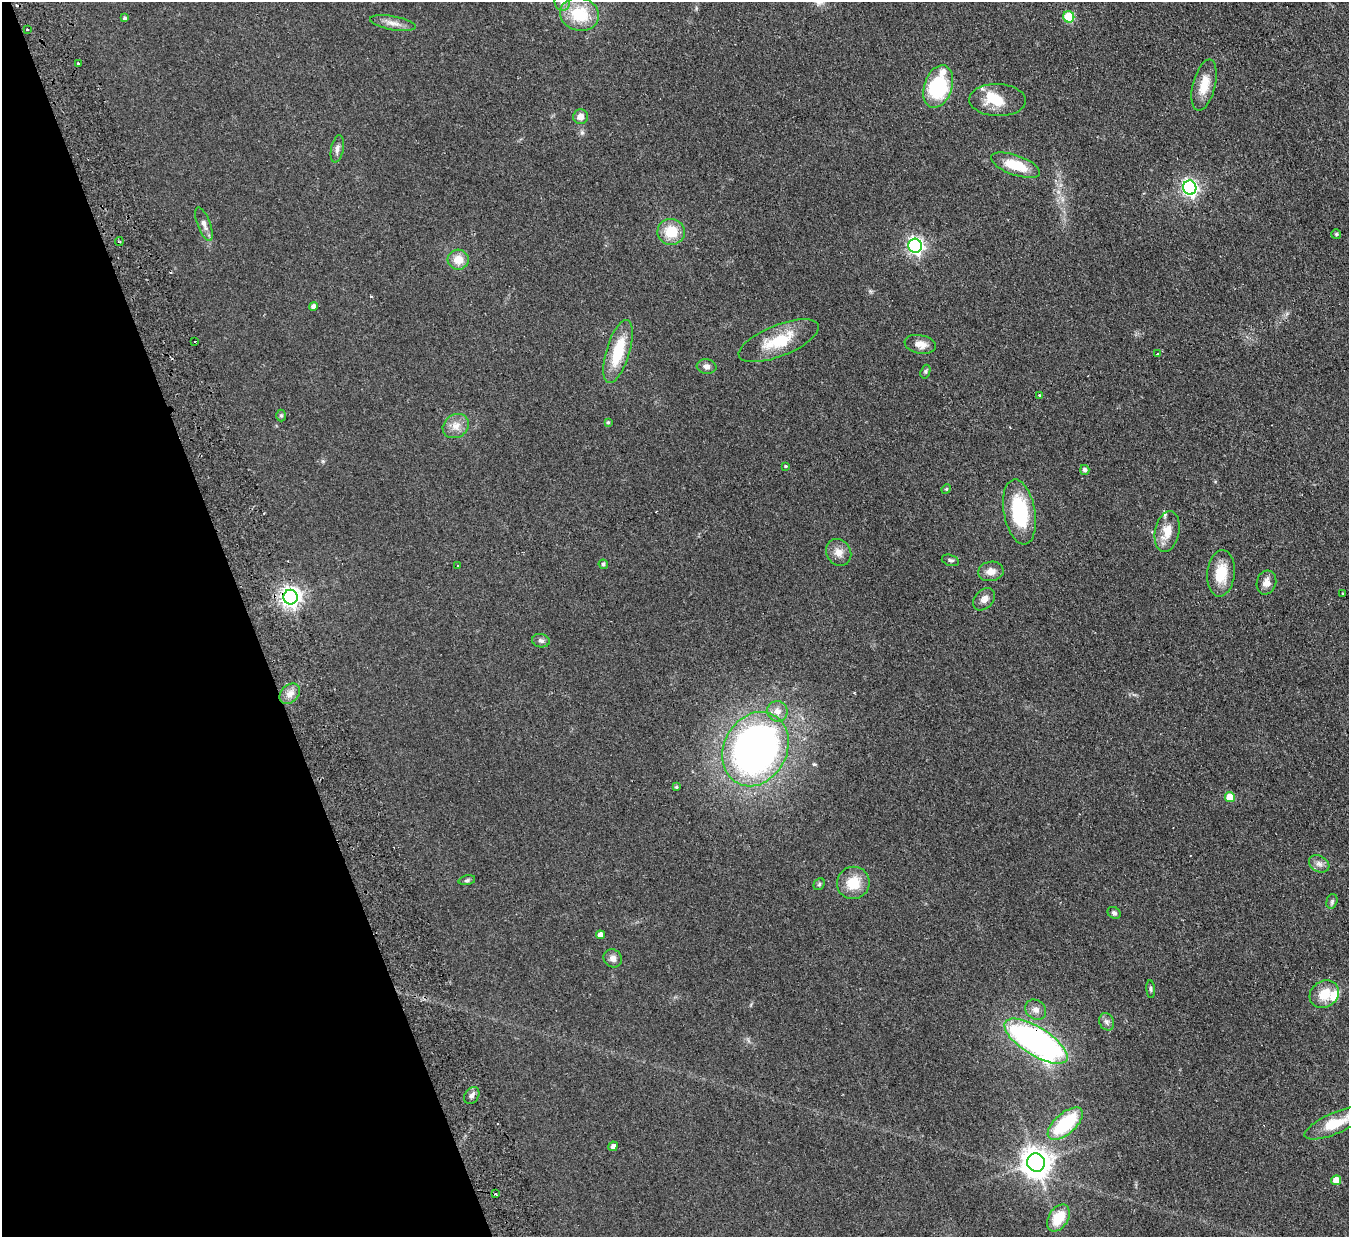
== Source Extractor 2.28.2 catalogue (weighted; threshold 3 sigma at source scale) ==
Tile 5 of 4 x 4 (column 1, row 2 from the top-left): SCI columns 55-1401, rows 2771-4005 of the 5497 x 5414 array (HDU 1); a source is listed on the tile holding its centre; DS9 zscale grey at full resolution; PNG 1351 x 1239 px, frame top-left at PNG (2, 2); each listed source drawn as its Kron ellipse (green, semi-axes under 4 px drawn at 4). Shown black and unused: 18% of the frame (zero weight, under 2 of 3 exposures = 3% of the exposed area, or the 3 px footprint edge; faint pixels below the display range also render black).
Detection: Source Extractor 2.28.2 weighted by HDU 2 'WHT'; one run over the whole footprint, this tile lists its part. Background 0.0736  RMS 0.0095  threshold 0.0427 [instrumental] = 3 sigma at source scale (4.5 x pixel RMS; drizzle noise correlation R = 1.50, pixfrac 1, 0.05/0.05 arcsec/px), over >= 5 px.
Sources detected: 80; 1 inside a brighter object's white glare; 3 cosmic-ray / hot-pixel residue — neither listed nor drawn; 2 inside a brighter listed object's ellipse — not listed separately; the other 74 listed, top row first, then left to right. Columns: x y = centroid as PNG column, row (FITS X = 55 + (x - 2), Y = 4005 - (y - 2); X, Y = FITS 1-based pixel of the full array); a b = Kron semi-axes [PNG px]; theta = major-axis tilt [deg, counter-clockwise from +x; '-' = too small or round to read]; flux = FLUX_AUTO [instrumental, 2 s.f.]
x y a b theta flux
562 2 8 7 - 4.3
579 14 20 16 -14 36
1069 17 5 5 - 50
125 18 4 3 - 1.6
393 23 23 7 -10 7.5
27 29 2 2 - 0.99
78 63 3 3 - 1.5
1204 85 26 11 76 17
938 87 22 14 71 70
998 100 28 16 -2 23
581 117 7 7 - 7.2
337 149 14 6 78 4
1015 165 26 10 -19 26
1190 188 7 6 - 260
204 224 17 6 -69 4.7
671 232 13 13 - 22
1336 234 5 5 - 1.3
119 241 4 2 - 1.1
915 246 7 6 - 280
458 260 10 10 - 12
313 306 4 4 - 3.8
194 341 3 3 - 1.8
779 341 43 15 22 36
920 344 16 9 -11 7.6
618 352 33 11 73 38
1158 354 3 2 - 1.3
707 366 10 7 -6 3.9
925 372 7 4 72 1.5
1040 395 3 2 - 1.4
281 415 6 5 - 1.3
608 422 4 4 - 1.1
456 426 14 11 35 8.8
786 466 4 3 - 1.1
1085 470 5 4 - 2.7
946 489 5 4 - 1.1
1019 512 33 15 -80 60
1167 531 21 12 78 15
839 552 14 12 -57 8
950 560 9 5 -17 2.1
603 564 5 4 - 1.7
458 566 3 2 - 0.88
991 571 13 9 9 8
1221 573 23 13 84 24
1266 583 12 9 74 7.4
1342 593 3 2 - 1.1
290 597 7 7 - 550
984 599 13 9 46 6
541 641 9 6 -11 2.9
290 694 11 8 45 6.5
777 711 10 10 - 7.3
755 749 39 31 62 500
676 787 4 3 - 1.2
1230 797 5 5 - 19
1319 864 11 8 -29 4.5
467 880 8 4 14 1.7
853 883 16 16 - 21
819 884 6 5 - 1.5
1332 901 7 5 74 2
1114 913 7 5 -33 2.2
600 935 4 4 - 5
613 958 9 8 - 4.7
1151 989 9 4 -85 1.6
1324 994 15 13 35 18
1036 1010 11 9 -36 5.6
1107 1022 9 7 -64 3.3
1036 1041 36 14 -32 320
472 1095 9 7 56 3.2
1335 1123 33 10 23 26
1065 1124 21 10 41 58
613 1146 5 4 - 3.7
1036 1163 9 9 - 1200
1336 1180 5 5 - 9.1
496 1194 3 3 - 2
1058 1218 15 9 58 24
Overlapping masked pixels (flux is a lower limit): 2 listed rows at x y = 290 597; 1036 1041
Isophote crosses this tile's border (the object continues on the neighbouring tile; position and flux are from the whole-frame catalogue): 2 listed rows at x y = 562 2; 1335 1123